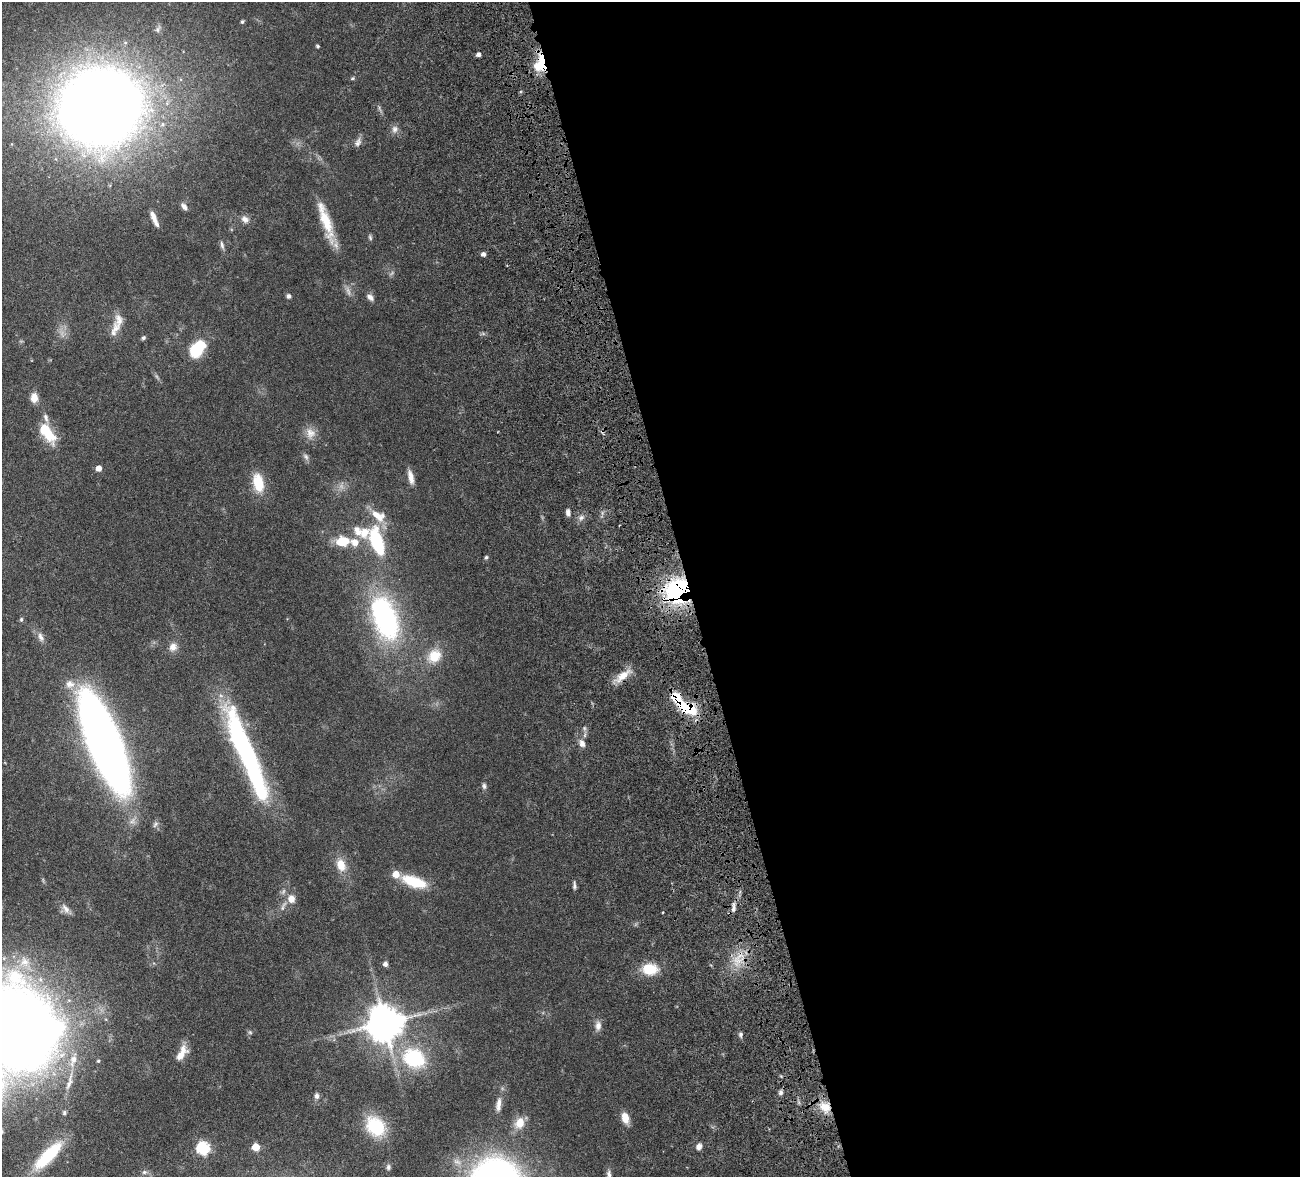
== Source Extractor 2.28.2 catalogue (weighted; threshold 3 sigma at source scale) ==
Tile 8 of 4 x 4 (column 4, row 2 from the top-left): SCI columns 4055-5352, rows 2683-3857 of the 5510 x 5250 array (HDU 1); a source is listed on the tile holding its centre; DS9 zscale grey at full resolution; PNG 1302 x 1179 px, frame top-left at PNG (2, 2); no overlay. Shown black and unused: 47% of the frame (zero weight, under 4 of 8 exposures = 8% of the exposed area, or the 3 px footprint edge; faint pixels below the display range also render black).
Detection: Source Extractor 2.28.2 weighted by HDU 2 'WHT'; one run over the whole footprint, this tile lists its part. Background 0.0863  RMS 0.0031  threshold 0.0127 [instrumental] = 3 sigma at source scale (4.09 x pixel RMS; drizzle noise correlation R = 1.36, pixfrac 0.8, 0.05/0.05 arcsec/px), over >= 5 px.
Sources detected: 99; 4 too faint to see at this stretch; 1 long thin detection or spike segment (spike, bleed or trail) — not listed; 11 inside a brighter listed object's ellipse — not listed separately; the other 83 listed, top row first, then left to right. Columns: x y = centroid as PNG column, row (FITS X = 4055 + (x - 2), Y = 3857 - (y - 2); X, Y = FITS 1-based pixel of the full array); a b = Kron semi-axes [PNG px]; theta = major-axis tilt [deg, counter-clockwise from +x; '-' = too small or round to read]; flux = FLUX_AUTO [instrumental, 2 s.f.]
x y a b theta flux
242 22 5 4 - 0.46
318 46 5 4 - 0.35
478 54 4 4 - 1
542 65 21 9 -67 5.4
352 78 6 4 30 0.36
100 106 47 44 9 570
395 129 10 8 89 1.3
358 142 12 7 63 1.2
184 207 10 6 -54 1.3
245 219 11 9 -33 1.5
325 219 49 10 -71 9.3
156 224 7 6 - 0.87
370 237 8 4 -74 0.49
222 245 12 5 -80 0.83
483 254 5 4 - 1
288 296 6 5 - 0.76
370 297 10 6 -44 1.2
119 319 22 12 84 2.9
143 338 5 4 - 0.66
197 349 19 11 53 13
34 398 10 8 89 2.6
45 429 14 10 -77 6.7
310 433 15 13 -64 2.8
306 457 11 6 -60 0.88
99 468 5 4 - 2.4
411 477 18 6 -77 2.2
258 483 23 12 -79 7.2
568 513 8 5 -85 1.2
378 516 21 12 -32 5
581 517 8 6 48 1
364 532 17 13 73 4.1
343 541 16 11 4 6.9
377 542 23 10 -72 24
486 557 4 4 - 0.55
676 590 33 26 46 29
385 617 39 20 -70 58
21 619 6 4 87 0.45
41 637 14 7 -62 1.4
173 647 11 10 - 2
434 656 19 16 48 5.5
623 676 23 9 41 4
70 684 14 12 -2 2.8
688 709 24 12 -21 10
104 743 70 19 -68 390
582 743 10 7 -71 1.6
247 754 98 15 -68 70
484 786 7 6 - 0.7
155 824 9 5 46 0.75
341 865 16 11 -73 4
414 882 29 12 -19 9.6
574 885 9 4 -86 0.73
291 899 10 9 - 2.4
283 906 17 5 68 1.3
733 908 14 5 86 1.2
66 909 16 7 -55 1.6
24 962 16 16 - 5.1
385 964 5 5 - 0.99
650 969 18 13 0 6.6
385 1023 10 10 - 780
598 1026 13 8 87 1.7
21 1029 52 43 -70 520
250 1032 6 5 - 0.42
741 1034 5 5 - 0.65
181 1055 19 8 39 2.6
414 1058 32 25 -28 18
73 1060 21 9 76 3.7
98 1061 4 4 - 0.3
69 1082 29 6 74 2.8
781 1093 6 6 - 0.71
316 1096 8 6 -89 0.82
498 1104 19 6 83 2
825 1107 16 12 -27 4.8
64 1113 7 5 78 0.49
625 1117 12 8 -81 3.3
520 1123 13 10 62 3.9
375 1126 24 19 -51 11
256 1147 5 5 - 7
699 1147 6 5 - 1.8
203 1148 6 6 - 37
48 1155 36 11 46 13
388 1167 7 6 - 0.71
144 1172 7 5 21 0.6
609 1174 13 6 -81 1.2
Overlapping masked pixels (flux is a lower limit): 5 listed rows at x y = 542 65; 676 590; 623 676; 688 709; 825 1107
Isophote crosses this tile's border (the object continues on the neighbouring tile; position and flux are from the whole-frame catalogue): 2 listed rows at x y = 21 1029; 609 1174